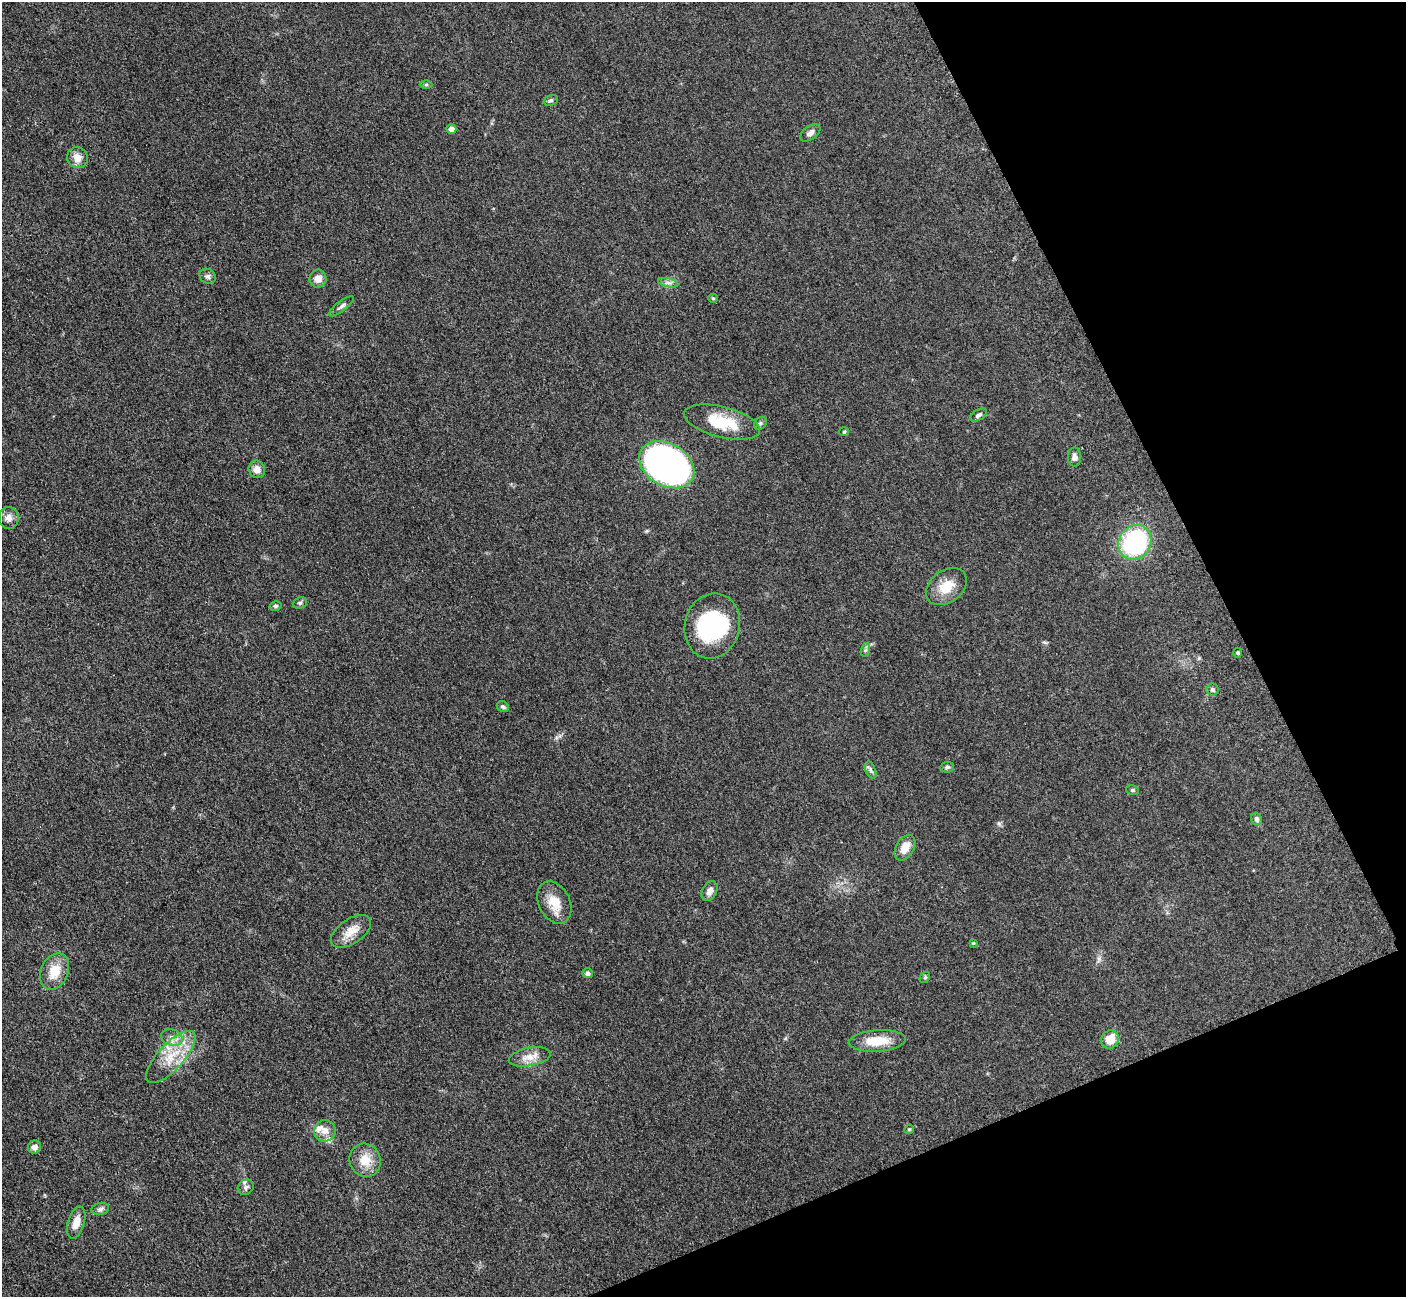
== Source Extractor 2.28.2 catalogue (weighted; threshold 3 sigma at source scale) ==
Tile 12 of 4 x 4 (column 4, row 3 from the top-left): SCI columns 4279-5682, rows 1484-2778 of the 5701 x 5665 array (HDU 1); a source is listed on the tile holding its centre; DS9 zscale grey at full resolution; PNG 1408 x 1299 px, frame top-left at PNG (2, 2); each listed source drawn as its Kron ellipse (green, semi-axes under 4 px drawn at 4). Shown black and unused: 21% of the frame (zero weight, under 3 of 5 exposures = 3% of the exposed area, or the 3 px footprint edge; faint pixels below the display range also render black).
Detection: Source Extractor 2.28.2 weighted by HDU 2 'WHT'; one run over the whole footprint, this tile lists its part. Background 0.0532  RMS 0.0059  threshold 0.0266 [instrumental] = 3 sigma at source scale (4.5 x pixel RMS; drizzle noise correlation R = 1.50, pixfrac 1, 0.05/0.05 arcsec/px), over >= 5 px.
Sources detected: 56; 2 inside a brighter object's white glare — neither listed nor drawn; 3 inside a brighter listed object's ellipse — not listed separately; the other 51 listed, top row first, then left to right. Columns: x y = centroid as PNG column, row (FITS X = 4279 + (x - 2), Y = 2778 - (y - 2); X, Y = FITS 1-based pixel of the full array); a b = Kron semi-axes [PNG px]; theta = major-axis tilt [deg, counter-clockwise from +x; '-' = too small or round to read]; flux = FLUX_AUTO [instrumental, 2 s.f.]
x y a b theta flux
426 84 6 4 1 0.72
551 100 7 5 18 1.1
451 129 5 5 - 4.2
810 133 11 6 35 2.6
77 158 11 10 - 5.2
208 276 8 7 - 1.8
318 279 9 8 - 4.4
668 283 10 4 -13 1.8
713 298 5 4 - 0.63
341 306 15 5 38 2
978 415 9 5 31 1.4
722 422 39 15 -14 24
760 423 7 5 45 1.3
844 432 5 4 - 0.69
1074 457 9 6 -88 2.6
667 465 29 21 -30 240
257 469 9 8 - 4
9 518 11 9 -89 3.8
1135 542 18 16 56 67
946 587 22 16 37 12
300 603 7 5 21 1.1
275 606 6 4 15 0.96
712 626 33 27 75 50
865 650 7 4 71 1.1
1238 653 5 4 - 0.75
1212 689 6 6 - 1.1
503 707 6 5 - 1.1
947 767 7 5 8 1.2
871 770 9 5 -67 1.5
1132 790 6 5 - 0.89
1257 819 6 5 - 1.8
905 848 14 9 60 7.2
710 891 11 7 64 3.3
554 903 22 15 -64 11
351 931 23 12 34 7.8
973 943 4 4 - 0.6
55 971 19 13 65 12
587 973 5 5 - 2.2
925 977 6 4 46 0.74
172 1037 11 8 -20 3.6
1110 1039 9 8 - 9.9
877 1041 28 10 4 15
171 1057 33 13 47 17
530 1057 21 9 10 6.7
909 1129 5 4 - 0.72
325 1131 11 10 - 4.8
34 1147 7 6 - 2.8
365 1160 17 15 -63 10
246 1187 8 7 - 1.8
100 1209 9 6 10 1.7
76 1222 17 8 73 6.4